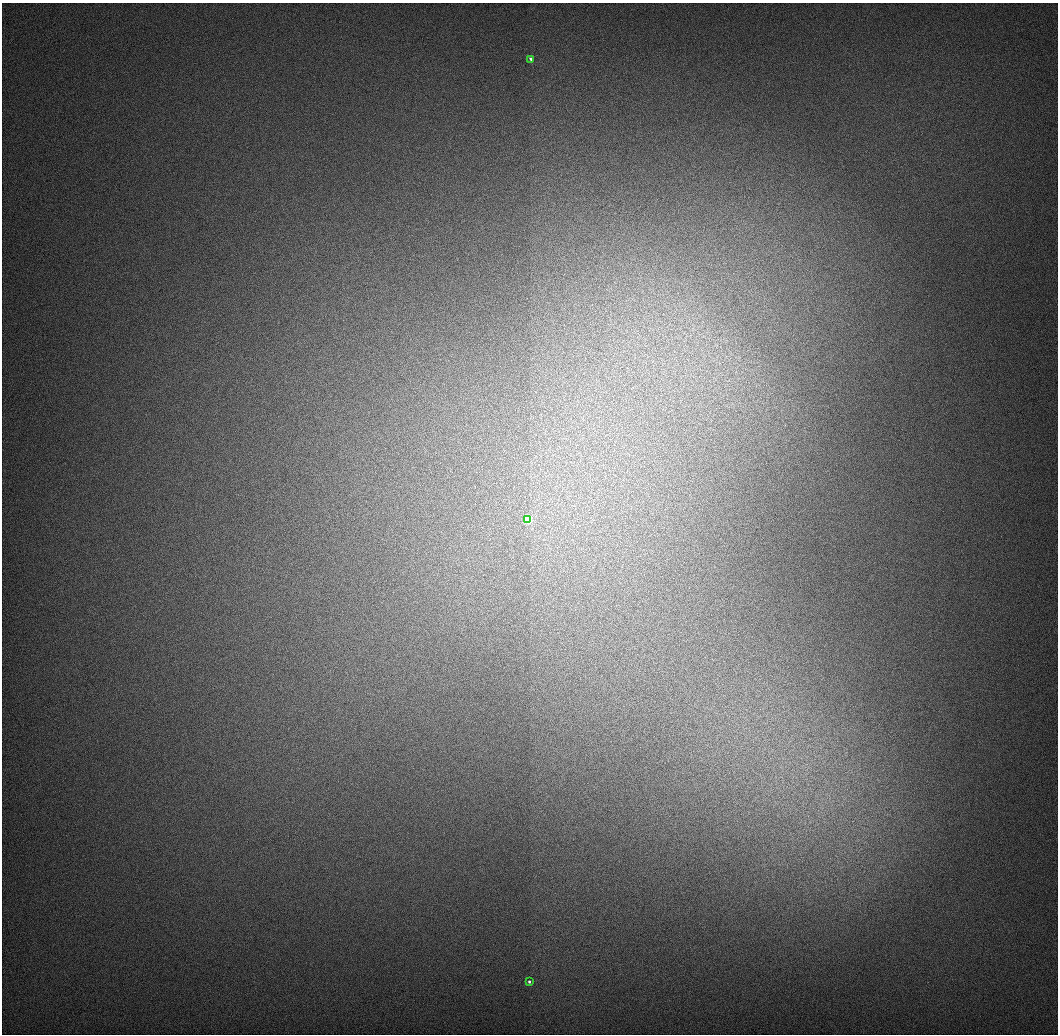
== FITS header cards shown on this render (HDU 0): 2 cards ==
NAXIS1  =                 1056 / Length of Axis 1 (Serial)
NAXIS2  =                 1032 / Length of Axis 2 (Parallel)

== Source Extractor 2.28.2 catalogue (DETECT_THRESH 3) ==
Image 1056 x 1032 px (HDU 0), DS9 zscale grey, 1 PNG px = 1 image px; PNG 1060 x 1036 px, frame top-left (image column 1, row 1032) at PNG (2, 3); each listed source drawn as its Kron ellipse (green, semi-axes under 4 px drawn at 4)
Background 523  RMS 4.2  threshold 12.5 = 3 sigma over >= 5 px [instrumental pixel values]
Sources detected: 3; all 3 listed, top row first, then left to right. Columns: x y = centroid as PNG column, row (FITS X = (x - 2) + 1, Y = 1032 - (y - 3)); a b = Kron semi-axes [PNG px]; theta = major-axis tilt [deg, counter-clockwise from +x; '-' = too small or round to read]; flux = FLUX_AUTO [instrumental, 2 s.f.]
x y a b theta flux
531 59 4 3 - 1000
528 520 4 3 - 32000
529 982 3 3 - 1000